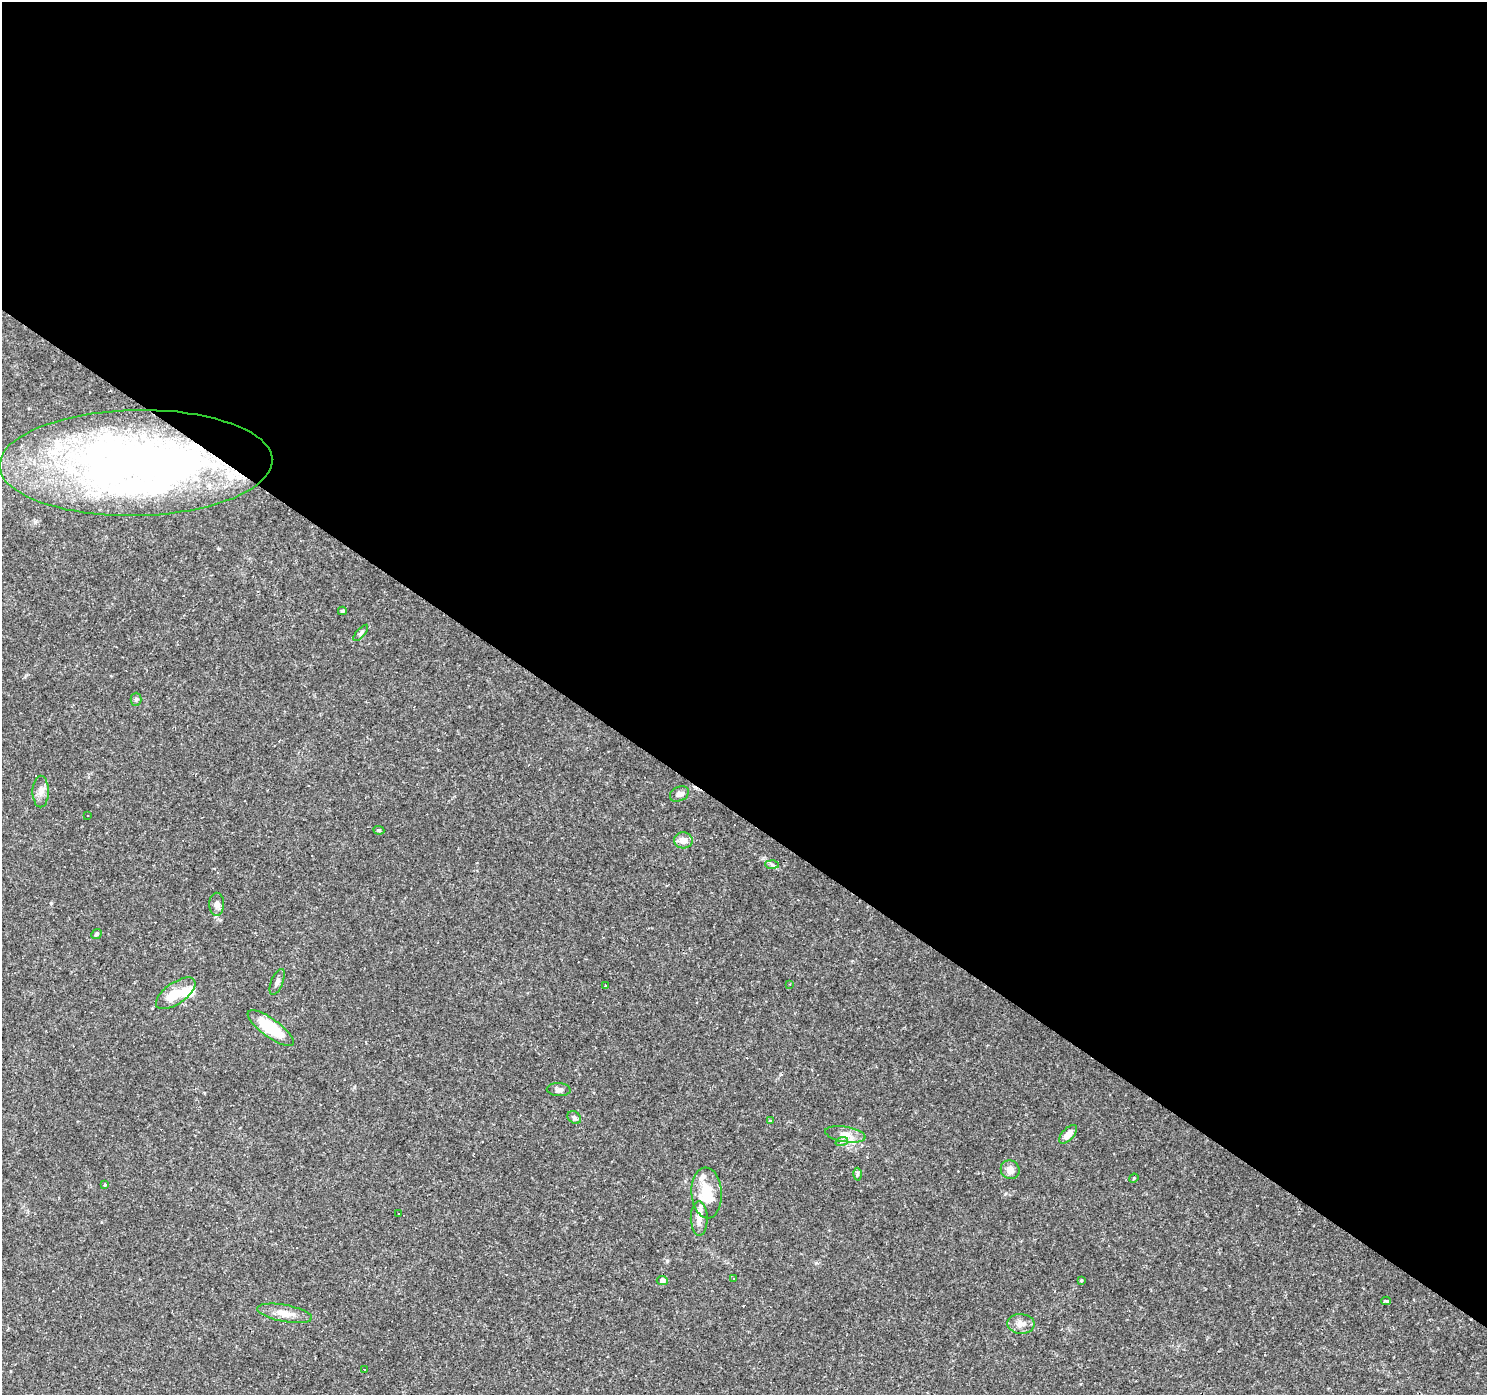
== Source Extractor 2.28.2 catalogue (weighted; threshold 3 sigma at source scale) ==
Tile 3 of 4 x 4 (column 3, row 1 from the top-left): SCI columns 2975-4459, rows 4424-5816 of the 5945 x 5993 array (HDU 1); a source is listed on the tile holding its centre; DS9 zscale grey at full resolution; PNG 1489 x 1397 px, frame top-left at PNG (2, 2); each listed source drawn as its Kron ellipse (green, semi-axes under 4 px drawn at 4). Shown black and unused: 59% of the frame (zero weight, under 2 of 3 exposures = <1% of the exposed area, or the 3 px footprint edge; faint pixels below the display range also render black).
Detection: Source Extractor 2.28.2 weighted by HDU 2 'WHT'; one run over the whole footprint, this tile lists its part. Background 0.0655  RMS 0.0042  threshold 0.0191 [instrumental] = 3 sigma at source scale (4.5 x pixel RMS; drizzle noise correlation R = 1.50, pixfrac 1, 0.0396/0.0396 arcsec/px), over >= 5 px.
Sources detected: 59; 2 inside a brighter object's white glare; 17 cosmic-ray / hot-pixel residue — neither listed nor drawn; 3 inside a brighter listed object's ellipse — not listed separately; the other 37 listed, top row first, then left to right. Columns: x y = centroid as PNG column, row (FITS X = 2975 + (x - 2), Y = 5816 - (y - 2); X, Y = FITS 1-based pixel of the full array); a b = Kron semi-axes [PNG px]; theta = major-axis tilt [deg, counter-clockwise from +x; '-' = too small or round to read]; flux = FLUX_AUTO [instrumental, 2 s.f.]
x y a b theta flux
136 463 136 53 1 250
342 611 4 3 - 0.55
361 633 10 4 48 0.82
136 699 6 5 - 0.86
41 792 16 8 90 2.7
679 794 10 7 27 1.7
88 816 3 2 - 0.41
379 830 5 4 - 0.5
683 840 9 8 - 3.4
772 864 7 4 -2 0.8
217 904 11 7 89 1.9
97 934 6 4 41 0.62
277 982 14 6 67 1.8
790 984 3 2 - 0.34
605 986 3 3 - 1.1
176 993 23 10 35 8.6
271 1028 27 9 -36 17
559 1090 12 6 -3 1.6
574 1117 7 5 -34 1.1
770 1121 4 4 - 0.36
845 1134 20 7 -9 4.1
1068 1134 11 5 45 3.2
842 1141 6 4 19 0.77
1010 1170 10 9 - 3
857 1174 6 4 89 0.62
1134 1178 5 3 - 0.41
105 1185 4 3 - 0.46
707 1193 25 15 -86 14
398 1213 3 2 - 0.5
699 1218 17 8 -89 4
733 1279 3 2 - 0.25
662 1280 5 4 - 1.7
1081 1281 3 3 - 0.85
1386 1301 4 3 - 2
285 1313 28 8 -10 5.1
1021 1324 14 10 -4 3.1
364 1369 3 2 - 0.36
Overlapping masked pixels (flux is a lower limit): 1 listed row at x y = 136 463
Unlisted compact peaks at least as high as the median listed source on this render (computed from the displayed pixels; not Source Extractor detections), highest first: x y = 667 1261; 51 903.